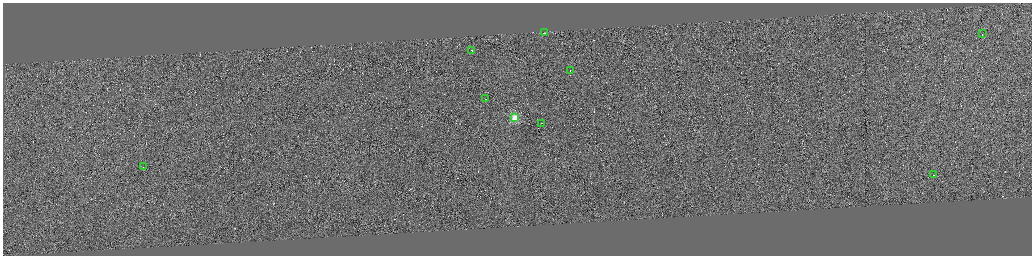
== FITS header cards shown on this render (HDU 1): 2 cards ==
NAXIS1  =                 4117
NAXIS2  =                 1013

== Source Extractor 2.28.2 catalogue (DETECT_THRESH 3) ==
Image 4117 x 1013 px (HDU 1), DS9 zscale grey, zoomed out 1/4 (1 PNG px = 4 x 4 image px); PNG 1034 x 258 px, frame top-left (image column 3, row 1012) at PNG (3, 3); each listed source drawn as its Kron ellipse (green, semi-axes under 4 px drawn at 4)
Background -0.0316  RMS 2.9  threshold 8.77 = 3 sigma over >= 5 px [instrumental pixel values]
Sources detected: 301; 292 cannot appear on this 1/4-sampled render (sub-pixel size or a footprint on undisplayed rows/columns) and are neither listed nor drawn; the other 9 listed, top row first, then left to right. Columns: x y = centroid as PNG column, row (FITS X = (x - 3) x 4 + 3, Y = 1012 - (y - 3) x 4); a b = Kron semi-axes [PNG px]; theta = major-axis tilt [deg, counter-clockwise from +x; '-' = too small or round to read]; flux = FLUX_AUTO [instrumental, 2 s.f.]
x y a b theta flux
544 33 2 1 - 14000
982 34 2 1 - 21000
472 51 2 1 - 11000
570 71 2 1 - 29000
486 99 2 1 - 8700
515 118 2 2 - 100000
542 123 2 1 - 13000
143 167 2 1 - 4200
934 175 2 1 - 58000
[292 sub-pixel or undisplayed-footprint detections neither listed nor drawn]